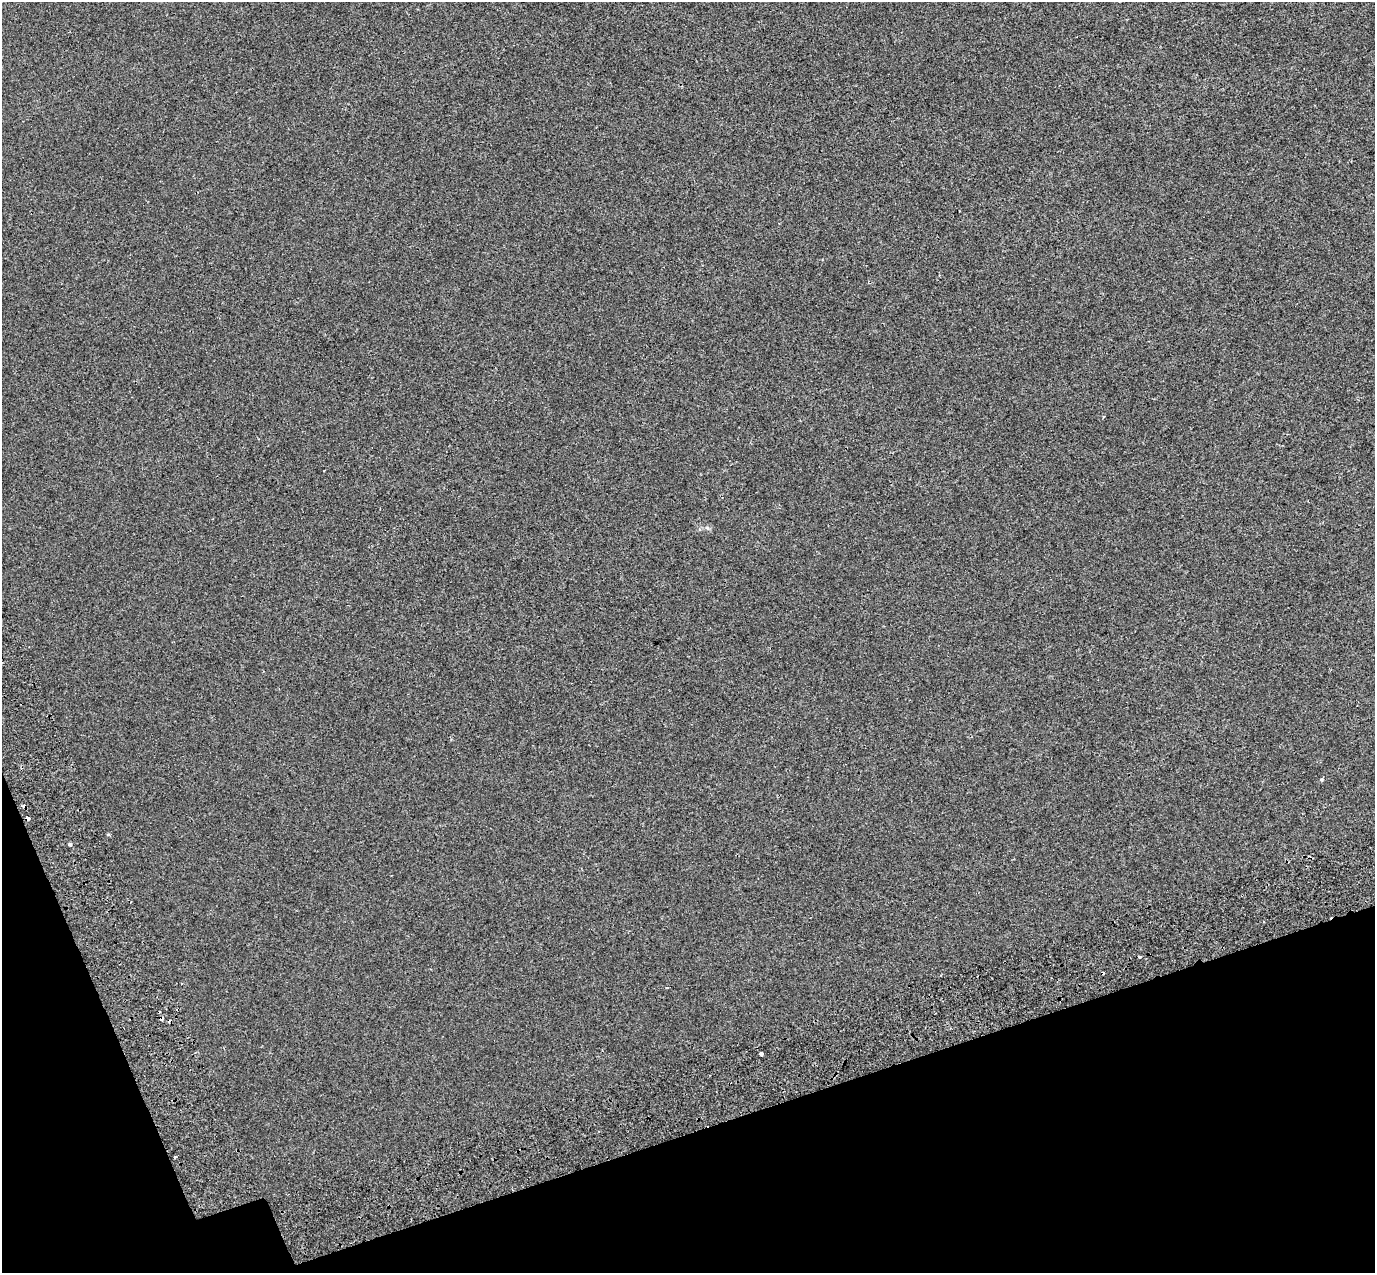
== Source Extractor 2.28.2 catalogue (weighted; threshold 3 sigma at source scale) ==
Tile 14 of 4 x 4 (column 2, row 4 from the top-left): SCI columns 1472-2844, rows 244-1514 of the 5685 x 5518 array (HDU 1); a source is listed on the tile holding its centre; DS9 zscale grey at full resolution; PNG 1377 x 1275 px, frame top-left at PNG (2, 2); no overlay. Shown black and unused: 15% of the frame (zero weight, under 2 of 3 exposures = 7% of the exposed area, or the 3 px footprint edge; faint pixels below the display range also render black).
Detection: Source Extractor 2.28.2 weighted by HDU 2 'WHT'; one run over the whole footprint, this tile lists its part. Background -6.06e-04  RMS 0.0045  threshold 0.0203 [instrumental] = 3 sigma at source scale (4.5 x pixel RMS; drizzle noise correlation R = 1.50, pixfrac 1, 0.0396/0.0396 arcsec/px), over >= 5 px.
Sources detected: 12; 5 cosmic-ray / hot-pixel residue — not listed; the other 7 listed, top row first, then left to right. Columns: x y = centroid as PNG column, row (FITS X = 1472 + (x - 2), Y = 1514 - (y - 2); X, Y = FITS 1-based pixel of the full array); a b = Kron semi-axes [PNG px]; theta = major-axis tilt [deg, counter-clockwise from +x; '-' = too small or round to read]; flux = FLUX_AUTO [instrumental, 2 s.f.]
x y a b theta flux
108 835 3 3 - 0.85
70 844 4 3 - 2.1
1264 921 3 3 - 0.54
1140 957 3 3 - 4.9
1102 973 3 3 - 4.9
667 987 3 3 - 0.49
761 1054 3 3 - 31
Overlapping masked pixels (flux is a lower limit): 1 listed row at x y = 1102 973